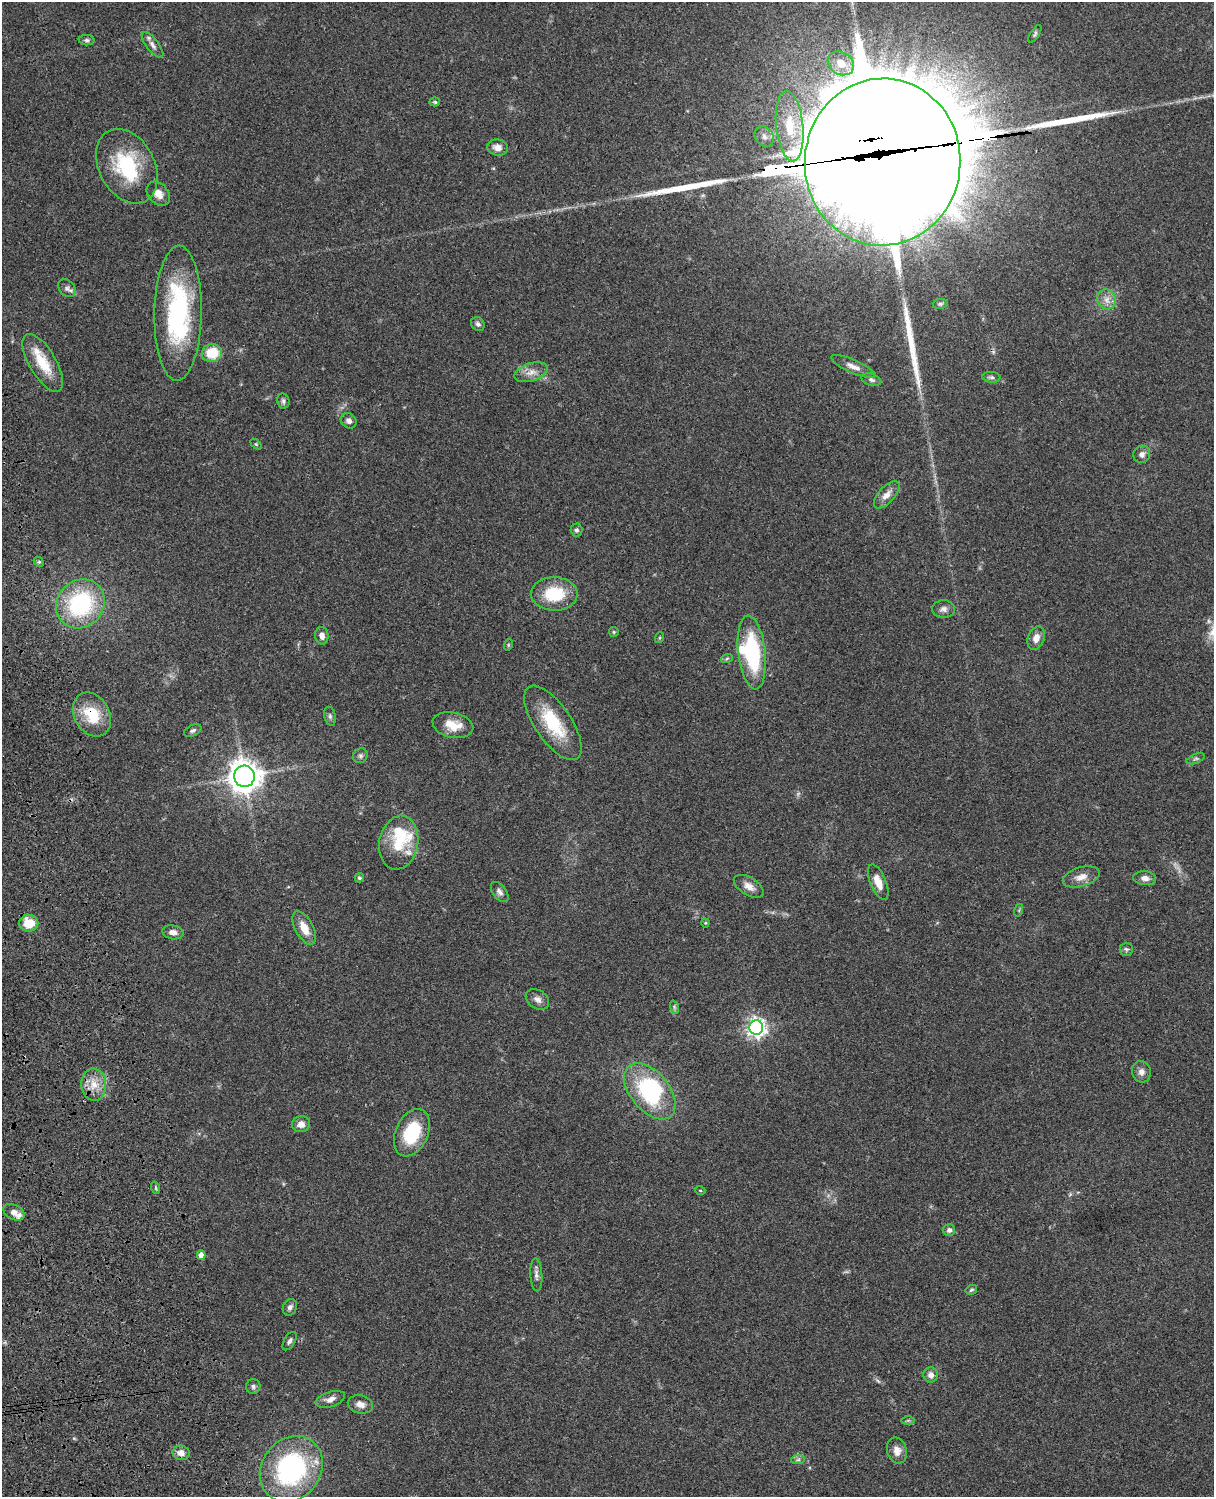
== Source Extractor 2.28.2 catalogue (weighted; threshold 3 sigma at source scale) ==
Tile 7 of 4 x 3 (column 3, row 2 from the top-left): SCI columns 2546-3757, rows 1772-3266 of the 5088 x 4924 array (HDU 1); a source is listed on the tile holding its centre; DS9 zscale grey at full resolution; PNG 1216 x 1499 px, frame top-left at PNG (2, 2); each listed source drawn as its Kron ellipse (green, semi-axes under 4 px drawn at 4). Shown black and unused: <1% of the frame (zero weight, under 3 of 4 exposures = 6% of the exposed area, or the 3 px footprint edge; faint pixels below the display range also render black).
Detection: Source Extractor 2.28.2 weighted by HDU 2 'WHT'; one run over the whole footprint, this tile lists its part. Background 0.0847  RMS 0.006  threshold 0.027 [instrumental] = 3 sigma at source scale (4.5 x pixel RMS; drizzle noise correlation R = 1.50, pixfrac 1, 0.05/0.05 arcsec/px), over >= 5 px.
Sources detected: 106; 3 too faint to see at this stretch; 6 inside a brighter object's white glare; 5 long thin detections or spike segments (spike, bleed or trail) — neither listed nor drawn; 6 inside a brighter listed object's ellipse — not listed separately; the other 86 listed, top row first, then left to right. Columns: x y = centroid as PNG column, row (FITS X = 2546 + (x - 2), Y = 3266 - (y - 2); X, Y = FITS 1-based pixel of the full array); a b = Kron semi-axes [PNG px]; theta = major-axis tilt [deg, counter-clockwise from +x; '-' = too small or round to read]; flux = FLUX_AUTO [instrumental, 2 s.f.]
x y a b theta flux
1035 34 10 4 58 1.2
87 40 8 5 0 1.3
152 45 15 6 -52 2.8
841 63 14 11 -34 8.5
435 102 5 4 - 0.83
790 126 35 13 -84 25
764 137 11 8 -55 3.6
497 147 10 8 -11 4.6
883 162 83 78 86 28000
127 166 40 27 -62 43
158 194 14 10 -49 5.6
67 288 10 7 -48 2.4
1107 299 10 9 - 4.4
940 304 7 5 10 1.2
178 313 67 23 89 87
478 324 7 6 - 1.6
212 353 10 9 - 17
43 363 33 13 -60 18
853 367 24 6 -24 4.8
531 372 17 9 17 5.6
991 377 9 5 -4 1.5
871 380 10 6 -18 1.8
283 401 7 6 - 1.6
349 421 8 7 - 2.6
256 444 6 4 -44 0.73
1142 454 9 8 - 2.8
887 495 17 8 48 5.3
576 530 6 6 - 1.5
39 562 5 4 - 0.8
554 594 23 16 -1 26
80 604 26 23 47 68
944 609 11 9 0 3
614 632 5 4 - 0.76
322 636 9 6 -81 3.3
659 638 5 3 - 0.59
1036 638 12 8 69 4.8
508 645 6 3 72 0.61
752 652 37 13 -83 53
727 658 6 4 20 0.91
92 714 23 17 -59 21
330 716 9 5 -76 1.6
553 723 43 18 -56 31
453 725 20 12 -12 11
193 730 9 5 26 1.5
360 756 8 7 - 1.7
1196 759 10 4 21 1.4
244 776 10 10 - 930
399 843 27 19 79 22
1081 877 19 9 16 5.8
359 878 5 4 - 1.2
1145 878 11 7 -6 3.2
878 882 19 7 -67 7.2
749 886 16 9 -32 4.8
500 892 12 6 -53 2.3
1019 910 6 4 73 0.76
29 923 9 8 - 13
705 923 4 4 - 0.64
304 928 18 9 -62 8.9
173 932 10 7 -10 3.7
1126 949 6 6 - 1.3
537 999 13 9 -33 3.4
674 1007 7 4 -72 1.1
756 1027 7 7 - 300
1141 1072 11 9 -71 3.3
94 1085 16 12 -87 9
650 1091 33 19 -50 56
301 1124 9 8 - 4.3
412 1133 25 16 66 30
156 1188 6 4 -72 0.8
700 1190 5 3 - 0.53
14 1212 11 7 -26 4.9
949 1230 6 6 - 2.3
201 1255 4 4 - 4.2
536 1275 16 6 -87 2.7
971 1290 6 4 31 1
290 1307 8 6 66 2.2
289 1341 10 5 59 1.7
931 1375 7 7 - 3
253 1386 7 7 - 1.7
330 1399 15 7 18 3.8
360 1404 13 9 -13 4.2
908 1420 7 4 0 0.87
897 1450 13 9 -74 4.9
181 1453 8 7 - 4.3
798 1460 7 4 2 1.2
291 1469 35 29 53 97
Overlapping masked pixels (flux is a lower limit): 2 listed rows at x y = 883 162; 92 714